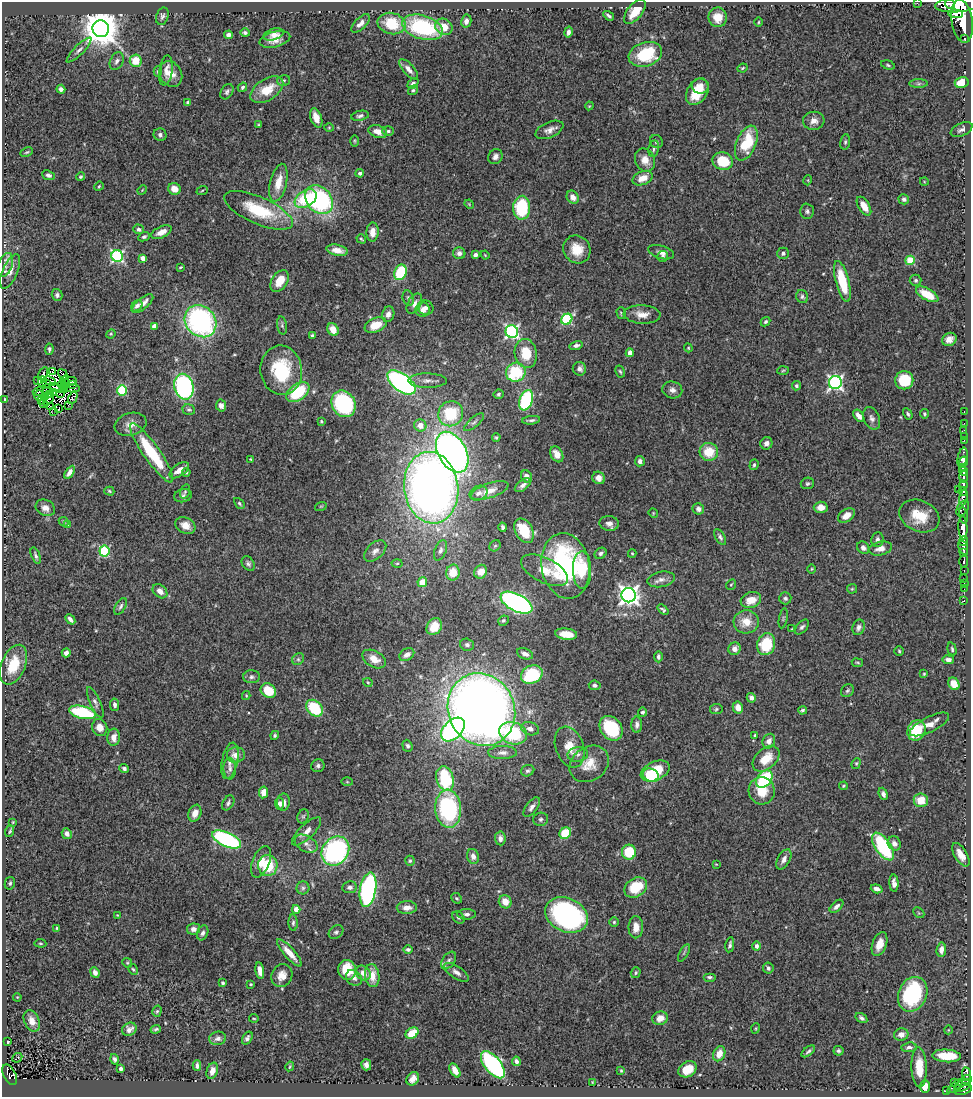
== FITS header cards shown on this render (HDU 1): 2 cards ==
NAXIS1  =                  969
NAXIS2  =                 1095

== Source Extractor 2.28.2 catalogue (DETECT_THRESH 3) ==
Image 969 x 1095 px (HDU 1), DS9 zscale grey, 1 PNG px = 1 image px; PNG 973 x 1099 px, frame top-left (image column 1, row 1095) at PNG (2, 2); each listed source drawn as its Kron ellipse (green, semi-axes under 4 px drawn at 4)
Background 0.532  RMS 0.031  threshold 0.0924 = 3 sigma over >= 5 px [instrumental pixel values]
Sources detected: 489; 5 with non-positive FLUX_AUTO (blend fragments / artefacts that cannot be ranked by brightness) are neither listed nor drawn; the other 484 listed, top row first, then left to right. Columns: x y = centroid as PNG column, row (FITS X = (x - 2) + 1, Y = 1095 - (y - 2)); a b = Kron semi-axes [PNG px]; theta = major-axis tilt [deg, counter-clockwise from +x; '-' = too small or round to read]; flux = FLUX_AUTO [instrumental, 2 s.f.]
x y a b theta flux
917 3 2 2 - 7.5
950 4 5 3 - 750
957 5 22 7 4 5100
635 12 14 7 50 35
955 14 7 4 -2 890
162 16 9 6 73 5.9
609 16 6 3 -33 4.3
718 17 10 9 - 32
466 21 7 5 78 9.1
962 21 22 10 -82 5600
758 22 4 3 - 2.2
361 23 12 5 44 12
391 24 14 10 -13 74
422 27 21 11 -17 230
444 27 9 7 -39 27
101 29 8 8 - 5700
568 32 5 4 - 7.7
245 33 4 4 - 4.4
274 34 10 5 17 13
228 35 4 4 - 7.5
275 39 15 7 14 20
965 39 3 3 - 170
79 50 17 4 45 8
645 54 17 12 18 110
117 61 9 6 62 7.1
136 61 6 6 - 42
888 65 7 4 -17 3.5
742 68 5 3 - 2.7
409 69 13 5 -48 12
158 71 5 4 - 3.4
166 71 15 6 82 13
171 74 13 11 -60 25
283 80 6 5 - 4
413 83 6 4 42 5.3
962 83 7 5 15 33
919 84 9 4 0 5.4
700 86 8 7 - 17
242 87 5 4 - 4
61 89 4 4 - 6.4
267 90 18 10 33 48
413 90 5 4 - 3.5
227 92 8 5 57 5.7
697 92 14 10 59 53
188 103 4 3 - 5.1
589 106 4 3 - 1.9
360 116 9 5 11 5.5
316 118 10 5 -71 23
814 121 11 9 7 16
259 125 4 2 - 2.3
329 128 5 3 - 2.2
549 130 15 7 24 13
962 130 11 6 24 8.3
388 131 6 4 1 4.5
378 132 9 6 -17 18
160 135 6 6 - 6.4
354 141 5 3 - 2.2
656 142 7 6 - 4.7
845 142 8 5 81 3.9
746 143 18 9 67 93
654 149 8 5 79 5.1
27 152 6 3 26 2.7
495 157 8 6 55 7.7
645 160 12 9 -65 20
723 161 10 8 -21 63
360 173 4 4 - 4.6
48 175 7 4 -22 5.2
81 177 4 4 - 2.8
643 178 10 6 23 22
808 180 5 3 - 1.7
924 181 4 3 - 1.6
278 183 19 8 77 34
99 186 5 4 - 2.5
174 189 6 5 - 18
142 190 5 4 - 1.8
202 191 6 3 22 2.4
573 197 7 5 -56 13
306 199 12 8 33 100
904 199 5 5 - 6.1
319 200 16 12 -50 310
469 204 5 3 - 1.8
864 206 10 5 -58 24
522 208 12 8 88 130
258 210 37 13 -24 100
807 211 7 6 - 5.3
139 229 5 4 - 5.2
161 232 11 5 25 20
372 232 9 6 88 15
144 237 6 4 24 4
361 239 5 3 - 2.4
577 249 14 13 - 40
337 250 11 5 -11 17
661 252 13 6 -16 11
459 253 6 6 - 7.6
783 253 6 5 - 5.8
475 255 4 4 - 8.4
485 255 4 3 - 1.8
117 256 6 5 - 330
663 256 5 5 - 4.2
143 258 4 4 - 21
910 260 4 4 - 83
5 265 12 7 71 11
180 267 4 2 - 2.3
10 271 18 7 67 19
400 272 8 6 67 110
916 280 6 5 - 4.1
280 281 12 8 55 31
842 281 21 6 -76 89
927 294 12 5 -29 54
57 295 6 5 - 4.9
802 296 7 6 - 4.5
408 298 8 5 -71 5.3
414 303 11 6 60 10
143 304 13 5 39 15
137 306 6 5 - 5.7
426 308 8 7 - 9.1
423 310 7 7 - 11
621 313 6 4 -76 2.9
388 314 8 6 72 10
642 314 18 9 -3 21
567 319 6 5 - 200
200 321 17 14 -46 400
766 322 5 4 - 3.6
282 325 9 5 -80 4.1
376 325 11 7 23 39
154 326 4 4 - 18
333 330 7 5 -60 20
512 332 6 6 - 460
111 334 5 4 - 2.3
313 336 4 3 - 4.7
949 339 7 6 - 14
576 345 6 4 15 6.6
688 348 4 4 - 2.1
49 349 5 4 - 4.2
526 353 14 11 -80 56
630 353 4 4 - 25
579 369 7 6 - 8.6
281 370 25 20 -82 120
783 370 6 4 4 2.5
620 371 6 4 -62 3.4
53 372 2 2 - 0.77
516 372 10 9 - 120
43 373 7 3 61 6.5
63 374 5 2 - 4.6
65 380 5 3 - 4
904 380 9 9 - 80
37 381 4 3 - 5.1
50 381 6 2 -24 5
427 381 19 7 -1 15
42 382 5 2 - 0.57
70 382 6 2 19 3
401 382 16 8 -37 500
46 383 2 2 - 1
835 383 6 6 - 530
62 384 4 2 - 2
73 384 3 2 - 2
796 386 4 4 - 4
184 387 13 9 -77 350
58 388 8 4 -20 5
72 388 8 2 -3 1.8
64 389 3 2 - 2.3
122 390 5 5 - 110
672 390 10 8 -13 10
38 391 5 2 - 0.64
46 392 3 2 - 1.9
298 392 13 8 35 100
53 393 3 2 - 0.59
49 394 3 2 - 3
60 394 4 2 - 0.74
498 394 5 5 - 3.8
39 395 5 2 - 4.4
45 397 2 2 - 2.4
73 398 7 3 63 17
49 399 7 2 57 1.5
4 400 3 2 - 2.5
41 400 3 2 - 1.2
526 400 10 6 71 210
43 403 4 2 - 2.4
344 404 14 11 -58 200
68 405 2 2 - 2.2
221 405 6 5 - 11
51 407 3 2 - 3.5
58 409 4 2 - 3.9
189 410 6 5 - 3.9
54 411 3 2 - 4.8
964 412 3 2 - 23
451 414 13 12 - 100
908 414 6 4 -59 3.8
924 414 5 4 - 2.7
859 416 7 4 -56 10
872 418 12 7 -66 9.2
531 420 9 3 7 5
321 421 3 3 - 2.5
474 422 12 5 41 7
964 423 2 2 - 14
130 424 16 11 17 19
420 425 6 6 - 23
964 430 2 2 - 8.9
964 436 2 2 - 14
496 437 4 3 - 2.6
964 440 3 2 - 18
766 443 6 6 - 9.2
452 452 22 14 -61 1300
709 452 9 9 - 47
152 453 36 8 -55 130
557 454 8 6 -61 21
962 458 10 5 78 1200
251 459 4 3 - 2.1
640 461 5 5 - 8.1
963 461 5 4 - 650
754 465 5 4 - 3.8
962 468 4 3 - 360
179 470 11 6 35 19
963 471 4 4 - 600
70 472 7 4 56 11
186 473 4 3 - 2.9
527 477 6 5 - 11
963 477 6 4 -89 700
599 478 6 6 - 12
807 483 7 5 12 3.8
523 485 9 5 37 7.3
963 485 5 4 - 180
431 488 36 27 -82 1500
958 489 2 2 - 7.3
109 491 5 3 - 2.9
185 491 7 4 75 3.6
490 491 20 7 18 19
963 491 4 3 - 180
478 493 9 7 23 9.8
183 496 9 6 14 6.1
964 497 8 4 81 390
239 503 6 4 -46 3.1
321 506 6 3 18 1.9
821 507 7 5 2 18
45 508 10 8 -26 13
963 508 8 5 60 610
698 509 6 5 - 7.6
653 513 5 4 - 2
963 515 8 4 -79 560
846 516 9 6 33 20
919 516 21 15 -24 54
64 522 5 4 - 3.1
609 523 9 7 -5 11
68 525 4 4 - 13
185 526 10 8 -25 19
503 527 5 3 - 5.4
963 527 12 4 -87 2800
524 531 13 8 -61 69
720 537 9 4 -60 5.5
877 539 7 6 - 6.8
964 541 5 3 - 570
495 546 6 5 - 2.9
863 548 7 5 -44 6.5
880 548 11 7 13 16
963 548 7 4 -73 1100
440 550 10 5 69 7.4
104 551 5 5 - 180
375 551 13 8 42 11
601 553 6 5 - 5.8
632 553 4 4 - 2.1
964 553 4 3 - 700
36 556 9 4 -69 5.2
964 561 6 3 88 260
397 563 5 3 - 2.1
248 564 8 6 -56 5.7
566 566 33 24 -80 310
812 569 4 3 - 1.8
544 570 25 12 -26 39
582 570 19 9 -90 62
964 570 3 2 - 65
481 572 7 6 - 22
453 573 8 7 - 34
661 579 14 7 10 12
964 579 3 3 - 34
422 582 5 4 - 30
964 584 3 2 - 12
731 585 5 4 - 2.5
852 589 5 4 - 2.5
964 589 2 2 - 7.6
160 591 8 6 -43 13
629 595 7 7 - 1200
785 598 6 6 - 5.5
751 600 10 8 18 30
964 600 3 2 - 12
516 603 17 8 -27 590
121 606 9 5 59 5.4
663 610 6 3 -40 3.6
783 618 10 3 80 3.1
70 619 6 3 -49 7.3
503 621 5 5 - 3.5
746 622 12 11 - 32
434 627 9 7 56 26
802 627 9 5 47 5.3
859 627 8 6 69 7.3
792 629 3 2 - 1.7
566 634 11 5 -7 29
766 644 11 9 74 80
467 645 7 6 - 5.7
735 649 6 6 - 13
952 649 7 4 -75 3.4
899 651 5 4 - 3
66 653 4 4 - 8.4
525 654 8 5 -23 9.7
407 655 8 5 32 11
658 657 5 4 - 5.2
298 659 6 5 - 4.8
374 659 12 8 -30 22
948 660 6 4 -8 8.3
857 663 5 3 - 2.2
13 665 21 12 68 59
924 674 4 3 - 2.2
532 675 11 8 26 120
251 677 8 6 1 5.7
368 682 5 3 - 2
954 684 6 5 - 29
595 685 6 4 -7 5
268 691 8 6 -41 54
847 691 7 6 - 4.3
246 695 4 4 - 2.1
751 698 5 4 - 7.6
95 702 17 5 -66 8.3
115 705 6 4 -79 5.4
738 707 6 5 - 16
314 708 9 7 -45 100
481 709 37 33 -64 2400
716 709 6 5 - 3.4
803 710 4 3 - 3.9
82 712 13 6 -13 150
642 712 5 4 - 4.2
930 724 21 7 26 22
637 725 8 5 90 7.3
100 727 9 7 -64 21
611 728 13 10 -53 120
530 729 9 6 -17 11
453 730 14 9 45 390
916 730 10 8 66 82
513 733 14 11 -19 130
275 735 5 4 - 3.8
755 735 4 3 - 1.8
114 737 8 6 85 17
769 741 7 6 - 13
407 746 6 5 - 4.3
570 747 21 14 -70 36
503 752 14 6 2 12
578 754 10 7 9 10
236 755 9 7 10 19
766 759 15 10 43 43
230 761 19 8 78 18
856 763 5 4 - 2.8
589 764 21 17 35 43
318 766 7 6 - 5.8
124 769 5 4 - 5.6
230 769 11 6 -87 8.4
528 771 7 5 25 4.7
655 771 15 9 24 68
651 775 8 6 -24 84
445 779 12 8 -73 150
764 779 10 6 49 160
347 782 6 4 -1 2.2
843 786 4 3 - 2.2
762 791 14 13 - 45
264 792 6 4 80 22
883 794 6 4 -69 7
921 800 7 6 - 36
283 802 8 6 86 13
228 803 8 5 59 5.5
279 803 6 4 -81 6.2
532 807 11 5 53 9.1
448 809 19 13 -85 230
195 813 9 6 68 18
303 816 7 5 67 4.1
541 819 7 6 - 5.7
13 822 3 3 - 1.7
10 831 6 3 71 2.6
306 831 19 7 43 17
565 833 6 5 - 67
67 834 5 5 - 9.5
500 838 7 5 -84 9.8
227 839 15 7 -25 330
894 843 7 6 - 12
306 844 12 8 -29 13
883 846 16 7 -56 180
335 851 15 13 51 370
629 852 7 7 - 80
961 855 13 6 -59 20
473 856 7 6 - 10
784 859 11 6 60 12
410 861 5 4 - 3.2
261 862 16 8 68 22
716 864 3 2 - 1.4
268 866 10 9 - 83
10 883 6 5 - 3.8
894 883 9 4 -86 11
350 887 7 6 - 8.3
303 888 6 6 - 5.3
636 888 12 9 34 69
877 889 6 4 -18 10
368 890 17 8 80 430
457 898 6 4 -42 3.2
505 902 7 6 - 25
836 906 8 4 43 7.6
407 908 10 6 1 16
296 909 4 4 - 37
919 913 6 4 -44 3
466 914 9 5 0 6.6
117 915 4 3 - 1.4
566 915 22 16 -25 420
458 917 7 5 -40 3.8
614 922 5 4 - 2.9
293 923 8 4 -87 4.4
636 927 11 7 89 22
57 928 3 3 - 2.1
193 929 6 5 - 7.8
336 932 8 6 42 5.6
203 933 8 5 69 6.5
40 943 6 4 -6 2.5
880 944 12 7 71 23
730 945 7 4 79 5.7
756 946 4 4 - 9.6
408 949 4 4 - 4.7
941 950 7 4 84 13
289 953 17 5 -48 26
684 953 9 3 61 3.6
449 960 10 6 54 7
127 963 5 4 - 2.6
768 968 6 5 - 5.6
133 969 6 4 -61 2.7
347 970 10 9 - 52
260 971 8 4 -82 15
95 972 5 4 - 7.6
456 972 14 6 -34 11
363 973 8 6 -48 14
636 973 5 5 - 3.6
282 975 12 10 62 20
372 976 11 7 -83 29
709 977 6 4 0 3.6
354 978 9 7 -47 8.6
223 983 4 3 - 3.3
251 984 3 3 - 2.9
913 994 18 14 65 210
17 997 4 3 - 1.8
157 1011 6 4 73 3.3
254 1018 5 2 - 1.7
660 1018 8 6 20 15
861 1018 6 4 -34 5.3
32 1021 11 7 -65 17
756 1028 5 3 - 1.9
129 1029 7 6 - 11
156 1029 5 3 - 3.4
948 1030 4 3 - 1.6
412 1033 7 5 33 43
901 1035 7 6 - 12
218 1038 8 6 10 8.2
247 1038 7 4 57 5.7
8 1042 3 2 - 1.8
909 1047 7 5 5 6.2
808 1051 8 4 37 4.1
838 1051 5 5 - 4
719 1054 8 5 65 18
946 1056 14 6 -4 57
17 1058 5 2 - 2.8
115 1059 5 4 - 5.2
516 1061 5 3 - 5.6
366 1065 5 5 - 6.6
493 1065 16 8 -51 320
197 1066 5 4 - 5.6
290 1066 5 3 - 1.8
919 1067 20 7 -88 41
121 1069 4 3 - 5.1
688 1069 10 7 31 29
455 1070 8 4 -60 15
212 1071 8 5 71 12
621 1071 3 2 - 1.9
966 1074 6 3 -82 230
10 1075 11 6 -62 220
413 1079 7 5 51 15
966 1079 5 3 - 120
955 1082 3 2 - 35
592 1083 3 2 - 1.3
925 1086 6 5 - 21
955 1086 9 3 40 130
963 1086 8 5 23 510
958 1088 3 3 - 61
964 1090 9 4 22 410
946 1091 4 2 - 19
At the frame edge (FLAGS 8, measured only in part): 2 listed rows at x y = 917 3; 957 5
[5 non-positive-flux detections neither listed nor drawn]